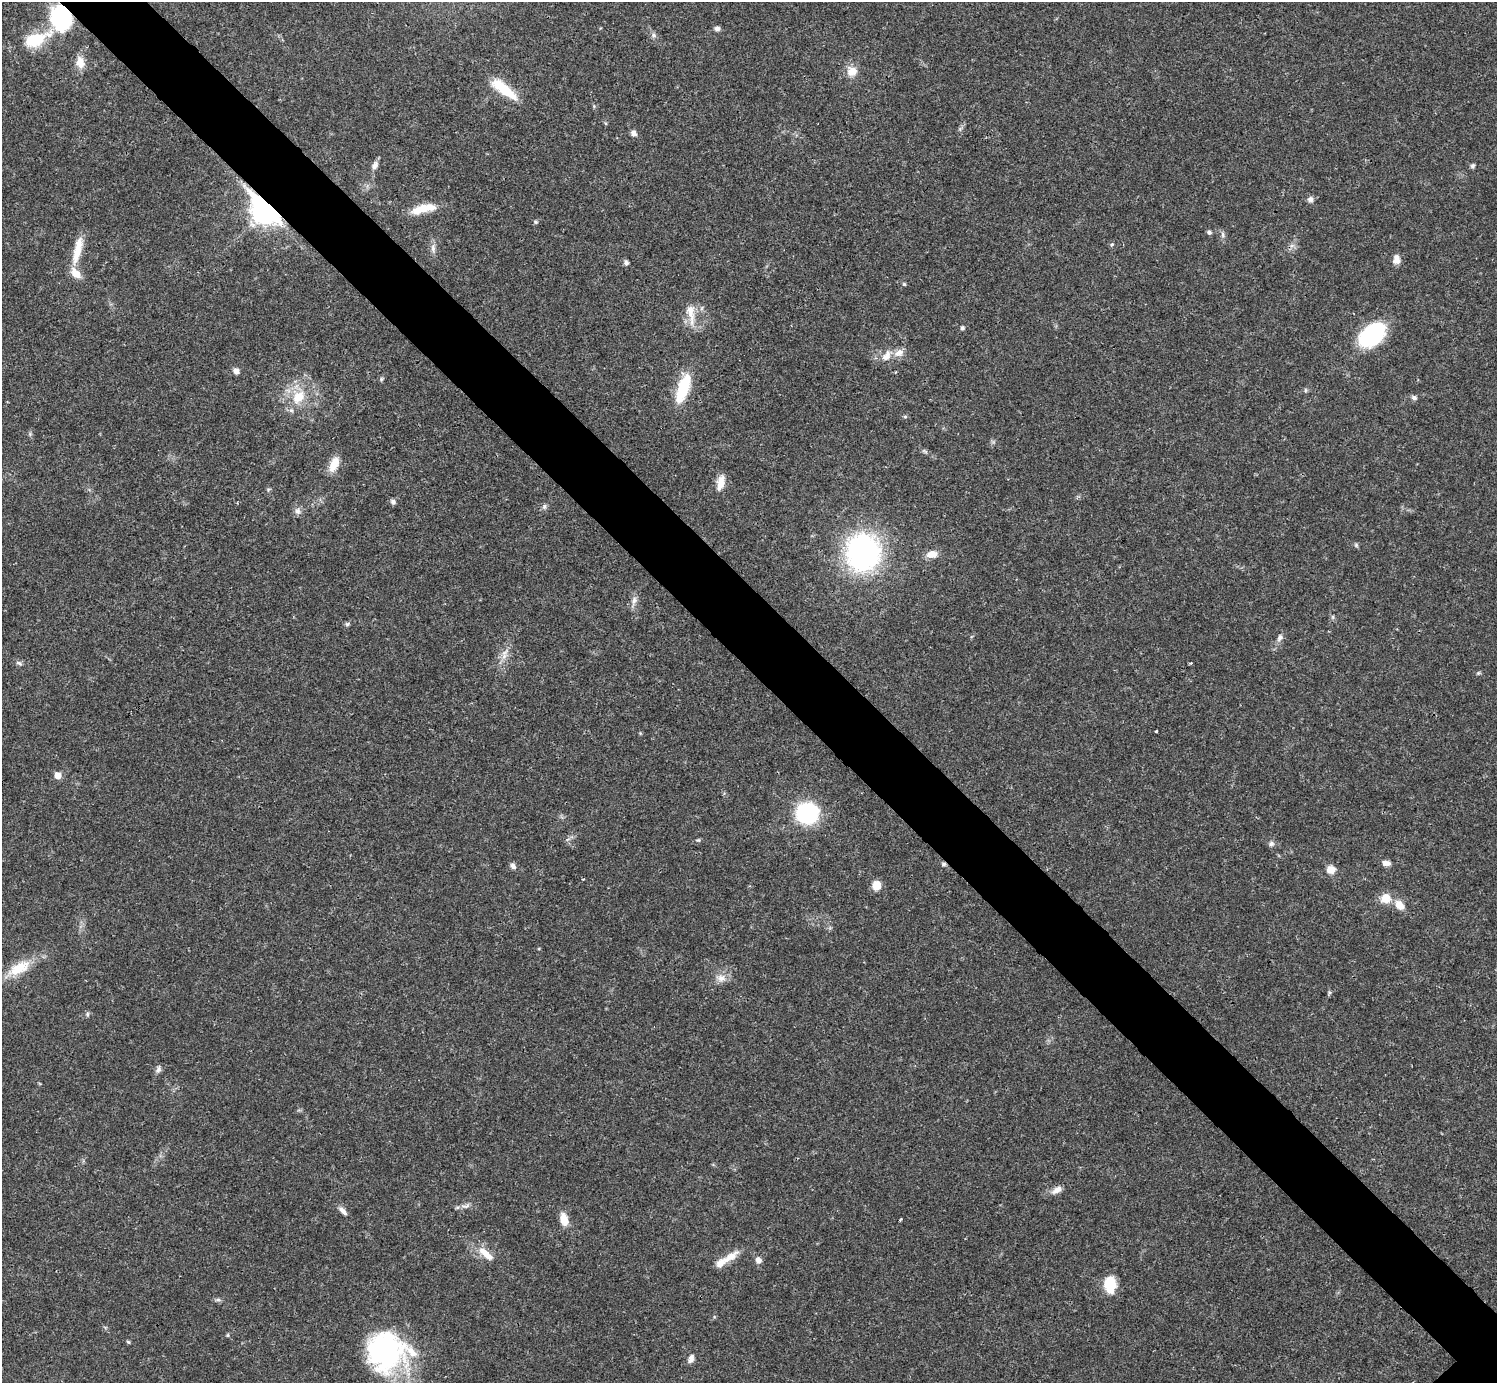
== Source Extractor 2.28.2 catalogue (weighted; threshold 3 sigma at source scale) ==
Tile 11 of 4 x 4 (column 3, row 3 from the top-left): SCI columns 2990-4484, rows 1539-2919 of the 5981 x 5981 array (HDU 1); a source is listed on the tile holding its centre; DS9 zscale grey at full resolution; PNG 1499 x 1385 px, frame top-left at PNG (2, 2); no overlay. Shown black and unused: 6% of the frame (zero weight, under 3 of 4 exposures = <1% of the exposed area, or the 3 px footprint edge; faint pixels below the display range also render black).
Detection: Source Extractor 2.28.2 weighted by HDU 2 'WHT'; one run over the whole footprint, this tile lists its part. Background 0.0208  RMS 0.0022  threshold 0.0101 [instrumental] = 3 sigma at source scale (4.5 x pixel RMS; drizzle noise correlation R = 1.50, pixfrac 1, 0.05/0.05 arcsec/px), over >= 5 px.
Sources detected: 86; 3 inside a brighter listed object's ellipse — not listed separately; the other 83 listed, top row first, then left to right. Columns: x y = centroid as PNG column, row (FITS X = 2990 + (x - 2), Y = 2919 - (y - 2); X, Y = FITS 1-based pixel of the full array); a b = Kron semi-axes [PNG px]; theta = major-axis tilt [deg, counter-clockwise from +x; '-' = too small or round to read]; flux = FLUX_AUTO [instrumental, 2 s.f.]
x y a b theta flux
61 18 16 13 -66 36
717 29 6 5 - 0.79
653 35 8 6 -1 0.61
36 39 40 17 22 8.9
80 62 14 10 -79 2.5
852 71 12 11 - 2.6
504 89 36 11 -38 7.2
633 133 8 6 -54 0.89
375 165 12 8 62 1.1
1472 166 6 5 - 0.46
1310 199 8 7 - 0.81
425 208 30 10 5 4.5
266 210 12 8 -45 280
536 222 5 5 - 0.33
1209 232 6 5 - 0.49
1223 235 9 4 -89 0.57
1112 244 5 4 - 0.28
433 248 11 6 -90 0.98
77 252 36 9 77 4.6
1396 259 11 8 85 1.5
626 262 6 5 - 0.62
904 284 5 4 - 0.28
691 314 33 9 -83 3.3
962 328 5 5 - 0.52
1372 335 32 19 41 18
899 353 13 10 22 1.7
886 356 19 10 60 2.2
236 371 7 6 - 1.1
381 379 5 5 - 0.34
683 388 36 12 71 9.2
1305 390 6 4 89 0.32
298 397 22 16 49 6.2
1414 398 7 6 - 0.62
905 417 5 4 - 0.33
925 451 9 3 -45 0.38
334 464 20 10 66 3.1
721 482 19 9 77 2.4
393 502 7 6 - 0.62
544 506 8 6 87 0.57
297 511 9 8 - 0.95
1356 545 6 5 - 0.37
863 553 29 26 77 57
932 554 14 9 12 2.1
634 600 13 6 72 1.2
1333 617 6 4 -90 0.35
347 624 6 5 - 0.41
1280 637 10 7 63 0.91
505 652 13 5 36 1.1
19 663 8 5 -17 0.55
1191 663 4 3 - 0.23
1478 673 6 4 46 0.29
1156 731 3 3 - 0.26
57 775 6 6 - 2.5
807 813 17 16 - 25
698 840 6 5 - 0.32
1271 844 7 6 - 0.68
1386 863 10 6 -1 1.2
944 864 7 5 1 0.44
513 866 9 6 -53 0.73
1331 870 9 8 - 2.2
583 879 4 2 - 0.18
877 885 10 9 - 2.3
1385 898 13 12 - 2.9
1399 905 15 10 -49 2.4
19 968 34 14 28 6.2
721 978 11 10 - 1.7
1329 992 6 4 -71 0.34
87 1014 6 5 - 0.42
158 1069 10 7 63 0.74
1057 1190 14 7 32 1.5
466 1206 12 5 14 0.92
343 1211 12 6 -47 1.1
564 1219 14 8 -74 2.9
900 1220 5 3 - 0.23
485 1254 27 9 -41 3.2
730 1257 25 9 32 3.1
758 1260 7 7 - 1.2
1110 1285 18 12 -86 5.6
218 1300 7 4 -18 0.43
228 1335 6 4 89 0.25
128 1342 5 4 - 0.28
386 1351 45 42 -8 39
691 1359 11 7 71 1
Overlapping masked pixels (flux is a lower limit): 3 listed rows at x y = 61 18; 266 210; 944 864